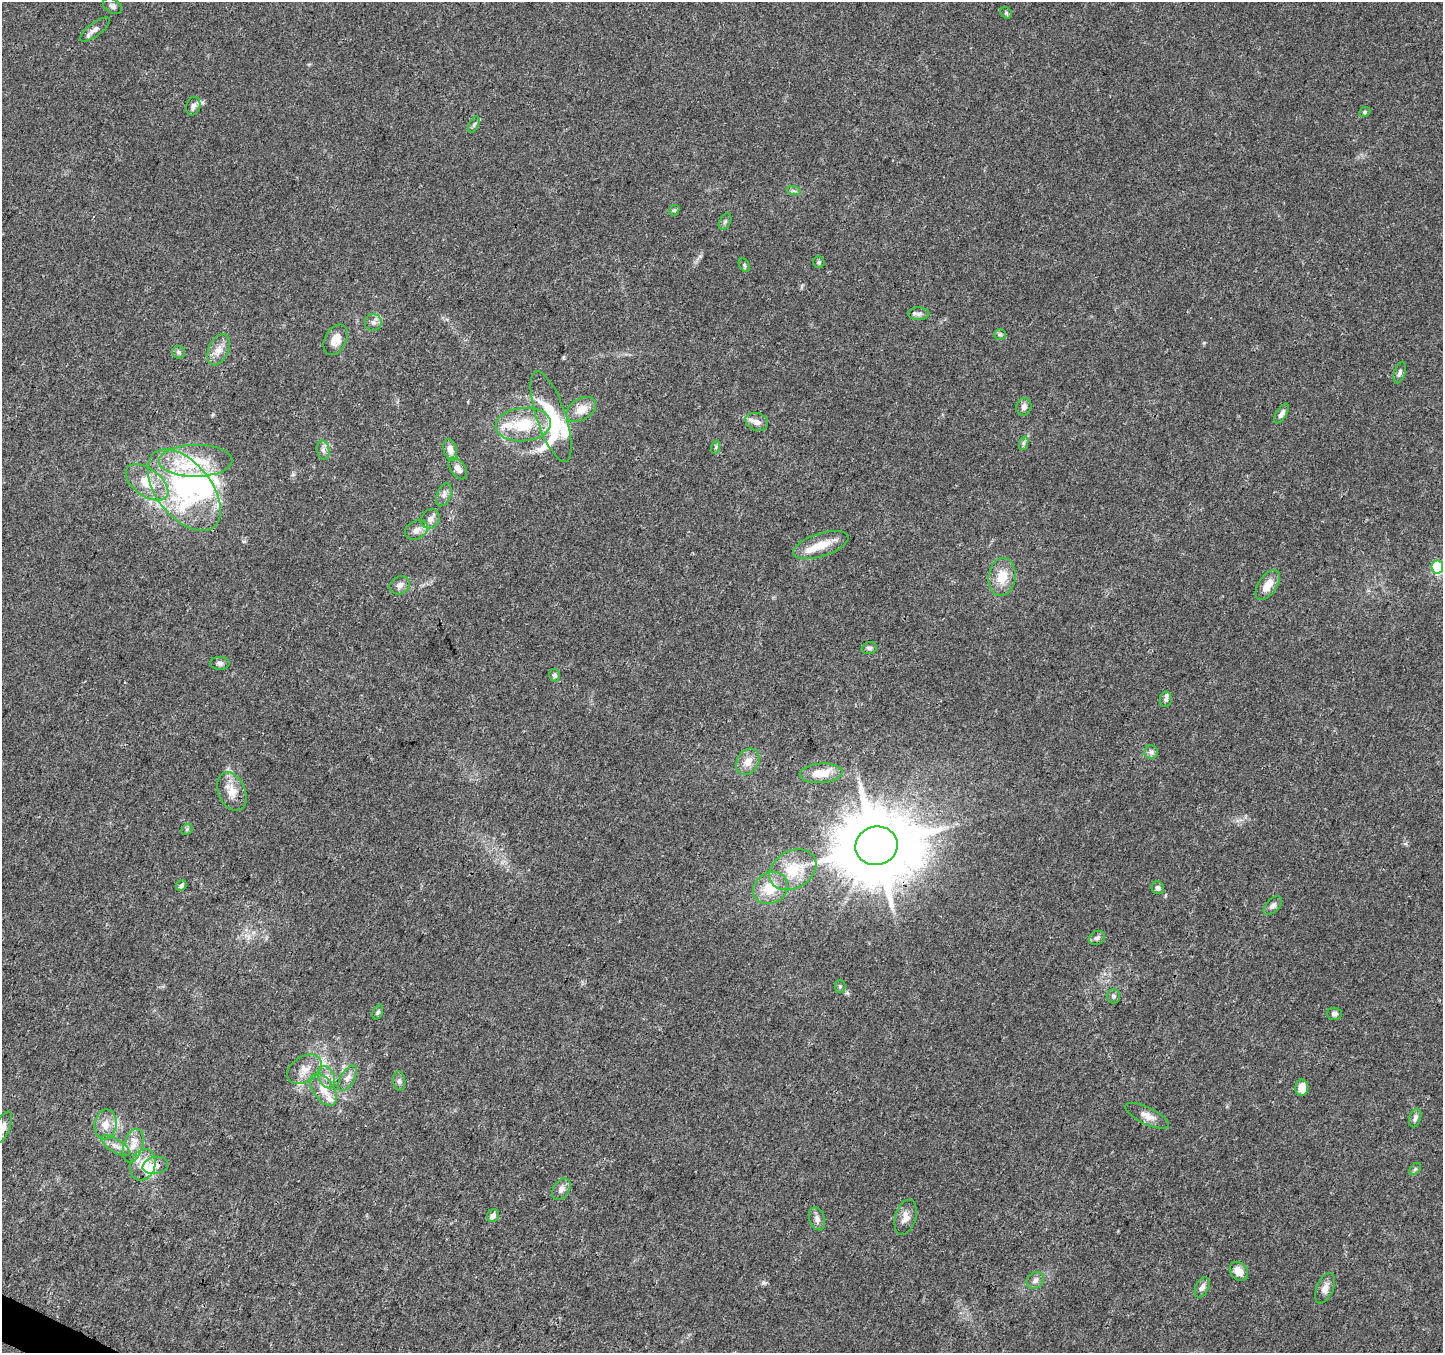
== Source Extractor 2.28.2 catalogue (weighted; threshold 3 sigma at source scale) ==
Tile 7 of 4 x 4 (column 3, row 2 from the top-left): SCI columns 2883-4323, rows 2900-4250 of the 5770 x 5865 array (HDU 1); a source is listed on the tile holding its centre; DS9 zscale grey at full resolution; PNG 1445 x 1355 px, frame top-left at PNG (2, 2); each listed source drawn as its Kron ellipse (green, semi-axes under 4 px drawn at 4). Shown black and unused: <1% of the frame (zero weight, under 3 of 4 exposures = <1% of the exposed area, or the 3 px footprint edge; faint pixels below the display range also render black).
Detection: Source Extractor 2.28.2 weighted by HDU 2 'WHT'; one run over the whole footprint, this tile lists its part. Background 0.0205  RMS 0.0032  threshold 0.0145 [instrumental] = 3 sigma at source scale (4.5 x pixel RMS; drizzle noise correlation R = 1.50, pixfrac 1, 0.0396/0.0396 arcsec/px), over >= 5 px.
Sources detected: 95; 4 inside a brighter object's white glare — neither listed nor drawn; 8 inside a brighter listed object's ellipse — not listed separately; the other 83 listed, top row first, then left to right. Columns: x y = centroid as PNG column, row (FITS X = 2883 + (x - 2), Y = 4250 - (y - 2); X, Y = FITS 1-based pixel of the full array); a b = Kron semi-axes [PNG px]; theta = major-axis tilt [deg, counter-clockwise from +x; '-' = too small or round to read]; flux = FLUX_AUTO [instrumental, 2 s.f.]
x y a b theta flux
112 6 10 7 -31 1
1006 13 6 5 - 0.48
95 29 18 6 36 1.8
193 106 9 7 74 1.2
1365 112 6 4 24 0.49
474 124 9 4 64 0.68
794 191 7 4 -19 0.66
674 210 5 4 - 0.46
725 221 9 5 63 0.7
819 262 6 5 - 0.52
744 265 7 4 -60 0.52
919 314 11 6 -2 1.2
373 322 8 8 - 1.3
1000 334 6 5 - 0.61
336 340 16 10 62 3.5
219 350 16 10 67 3
179 352 6 6 - 0.71
1400 372 11 5 73 0.94
1024 407 9 7 76 1.5
581 409 16 10 33 4
1282 413 11 5 58 1.4
551 416 47 14 -72 18
757 422 12 8 -19 2
523 425 28 16 5 12
1024 443 7 4 71 0.63
716 447 6 4 72 0.5
323 450 10 6 -79 1.2
450 450 11 6 -74 2.6
196 461 37 16 1 13
458 468 12 7 -54 1.9
147 482 24 13 -36 8.3
184 490 47 27 -52 39
444 495 12 7 69 1.4
430 519 10 8 57 1.6
416 530 12 9 26 2.1
821 545 29 11 18 6.4
1437 567 6 6 - 17
1002 577 19 13 83 6.2
400 585 10 8 28 1.5
1268 585 17 9 55 4.2
869 648 8 6 15 0.72
220 663 9 6 0 1.1
555 675 6 5 - 0.73
1166 699 7 6 - 0.76
1151 752 7 6 - 0.96
748 762 14 10 60 3.2
821 773 21 9 4 5.6
232 791 20 13 -66 4.6
187 829 6 4 47 0.53
877 846 21 19 13 3200
793 870 25 18 30 10
181 885 6 5 - 0.87
770 888 18 15 28 7.7
1158 888 6 6 - 0.95
1273 905 11 6 45 1.3
1097 938 8 6 25 1
840 986 6 5 - 0.6
1114 996 7 6 - 0.91
378 1012 8 5 69 0.6
1334 1014 7 6 - 1.1
304 1069 19 12 33 4.1
326 1077 12 8 -66 2.4
348 1078 14 7 60 1.9
399 1081 10 6 -81 0.9
1302 1088 8 6 89 3.3
324 1090 18 10 -56 4.2
1147 1116 24 8 -26 3
1415 1118 10 5 73 1.2
105 1124 15 11 82 3.8
3 1127 17 7 68 1.9
115 1146 16 6 -31 2.3
133 1146 17 9 73 3.4
143 1165 16 12 70 5.9
155 1165 13 8 12 2
1415 1169 7 4 45 0.6
561 1189 12 8 58 1.6
493 1216 7 5 64 1.4
905 1217 18 10 73 2.7
817 1219 12 7 -72 1.6
1239 1271 10 8 -49 3.1
1035 1280 9 7 45 1.5
1202 1287 11 6 64 1.4
1325 1288 16 8 67 2.3
Overlapping masked pixels (flux is a lower limit): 1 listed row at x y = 877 846
Isophote crosses this tile's border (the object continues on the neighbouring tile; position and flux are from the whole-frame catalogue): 2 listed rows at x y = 1437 567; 3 1127